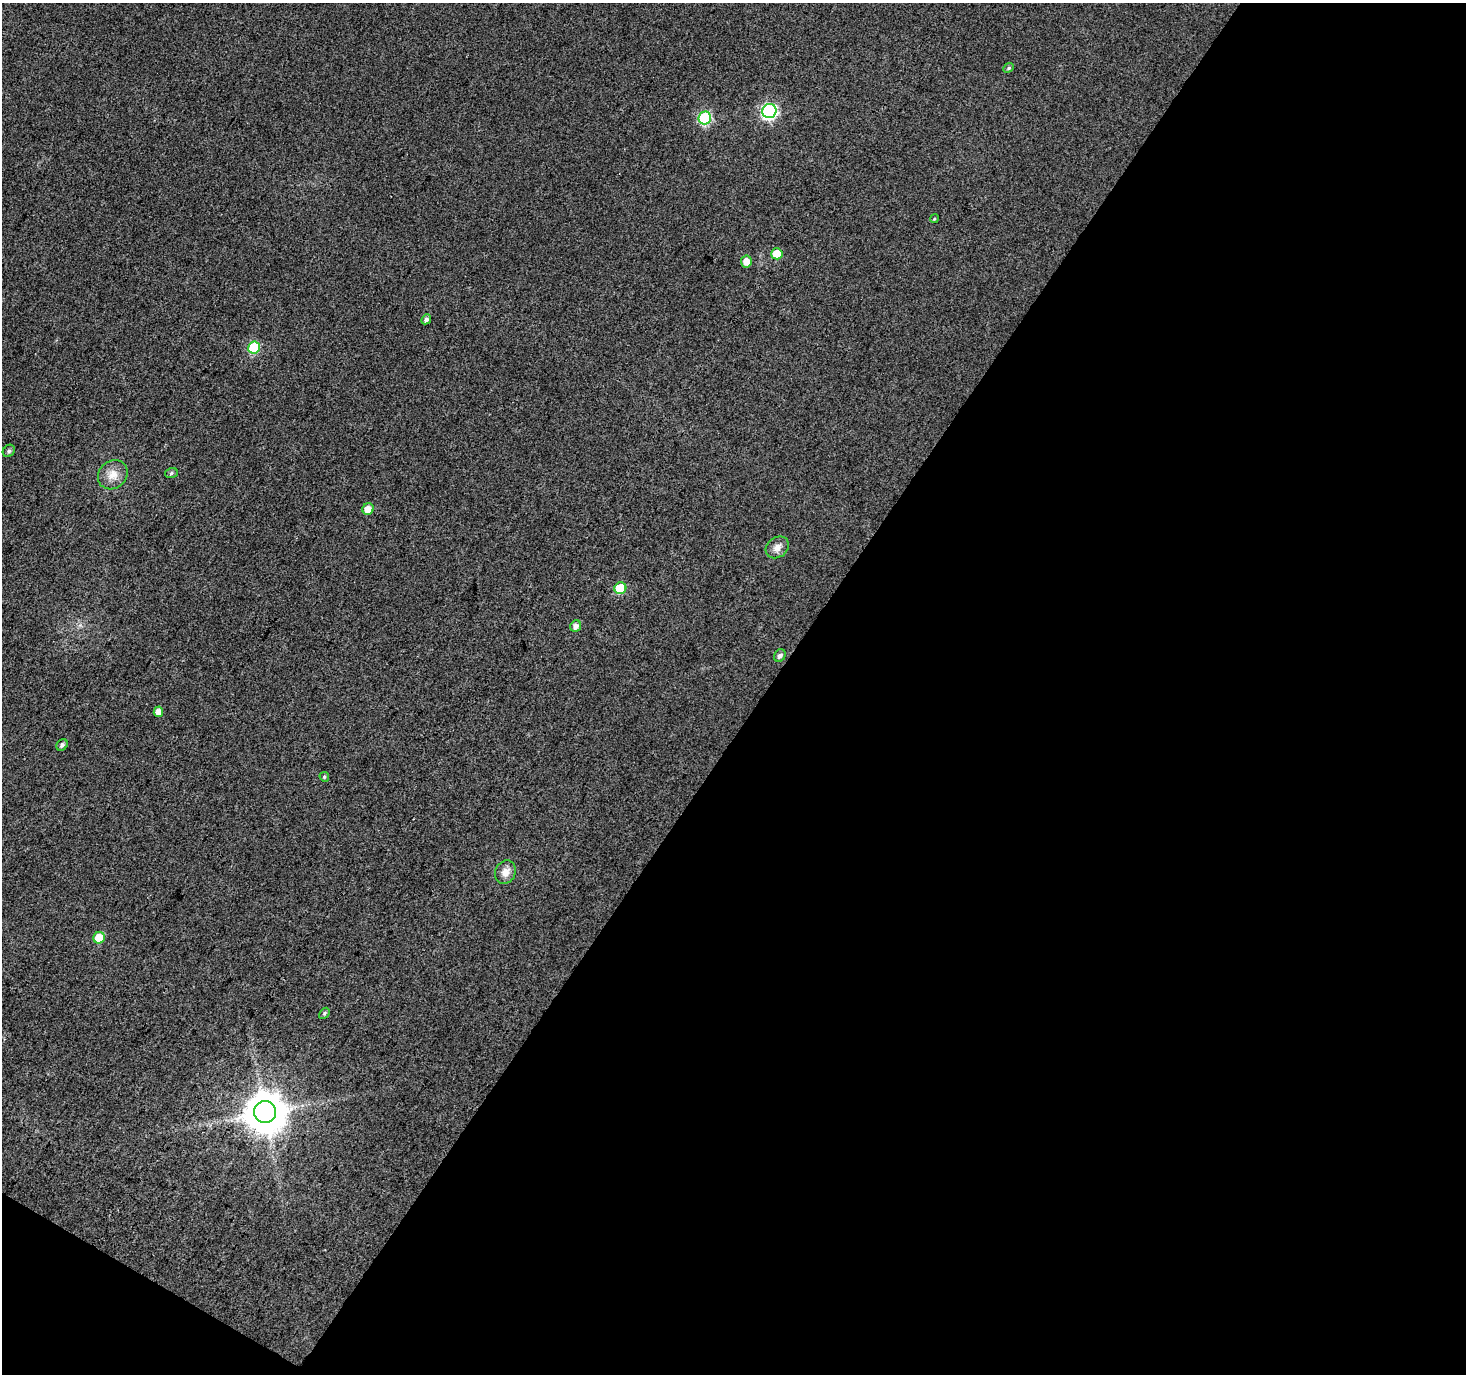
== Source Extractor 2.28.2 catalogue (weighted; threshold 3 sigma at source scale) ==
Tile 4 of 2 x 2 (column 2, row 2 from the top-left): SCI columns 1466-2929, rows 119-1490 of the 2930 x 2962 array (HDU 1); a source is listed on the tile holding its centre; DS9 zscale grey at full resolution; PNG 1468 x 1376 px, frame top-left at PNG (2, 3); each listed source drawn as its Kron ellipse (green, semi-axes under 4 px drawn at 4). Shown black and unused: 49% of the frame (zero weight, under 3 of 4 exposures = <1% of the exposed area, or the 3 px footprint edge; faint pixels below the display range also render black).
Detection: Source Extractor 2.28.2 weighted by HDU 2 'WHT'; one run over the whole footprint, this tile lists its part. Background 0.0599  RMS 0.012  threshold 0.0523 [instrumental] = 3 sigma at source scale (4.5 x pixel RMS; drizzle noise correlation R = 1.50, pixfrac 1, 0.0396/0.0396 arcsec/px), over >= 5 px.
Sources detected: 23; all 23 listed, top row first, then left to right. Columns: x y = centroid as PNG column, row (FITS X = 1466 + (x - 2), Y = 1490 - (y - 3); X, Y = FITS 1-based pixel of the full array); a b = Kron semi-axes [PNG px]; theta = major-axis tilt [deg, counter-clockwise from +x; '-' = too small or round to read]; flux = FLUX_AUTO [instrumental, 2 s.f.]
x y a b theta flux
1009 68 6 4 41 2.1
769 111 7 7 - 240
705 118 6 6 - 120
934 219 4 3 - 1
777 254 5 5 - 23
746 261 6 5 - 10
426 319 5 4 - 3.5
254 347 6 6 - 68
9 451 7 5 46 2.1
171 473 6 5 - 2.3
113 475 16 13 41 14
368 509 6 5 - 10
777 547 12 10 37 7.8
620 588 6 6 - 46
576 626 6 5 - 6.2
780 655 7 5 55 4.1
158 712 5 4 - 7.3
62 745 6 5 - 2.9
324 777 5 4 - 1.6
505 872 12 10 62 10
99 938 6 5 - 23
324 1013 6 4 42 1.9
265 1112 11 11 - 3600